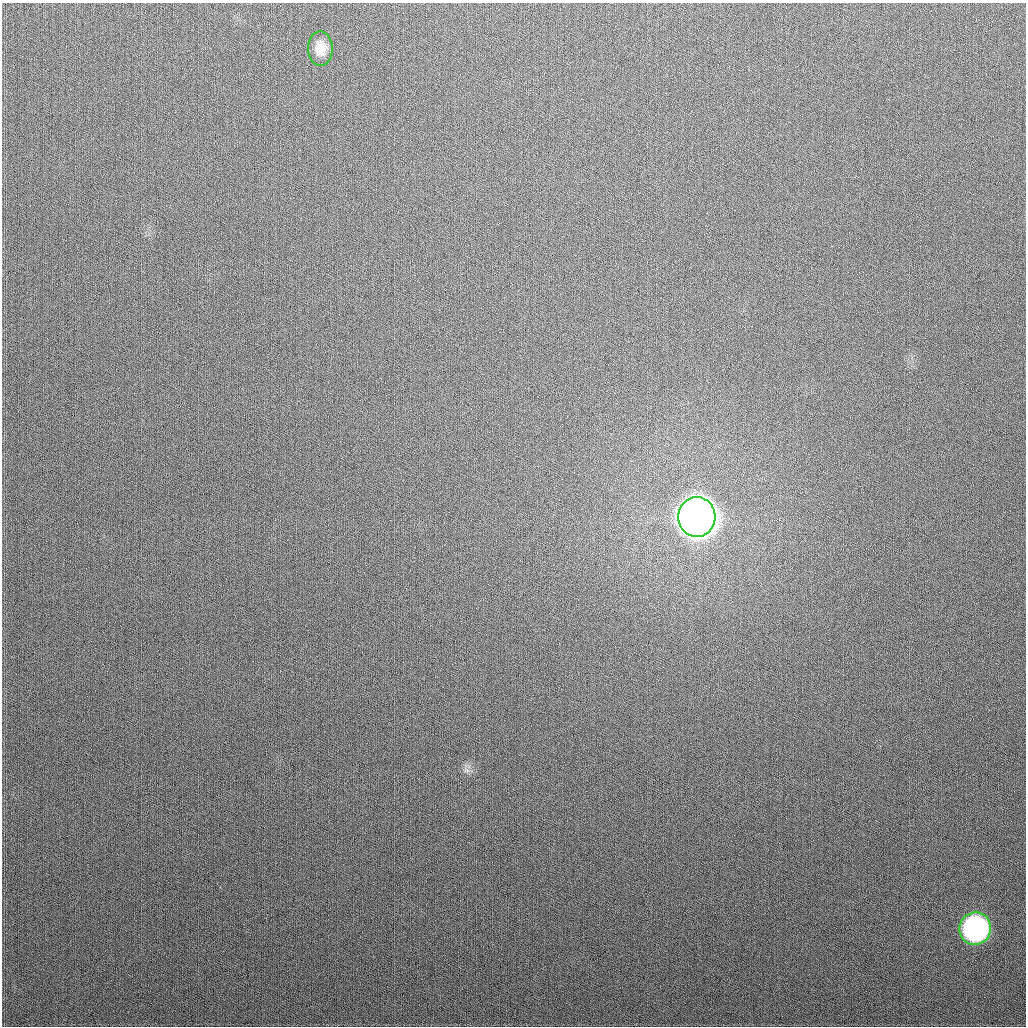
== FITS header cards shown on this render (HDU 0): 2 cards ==
NAXIS1  =                 1024
NAXIS2  =                 1024

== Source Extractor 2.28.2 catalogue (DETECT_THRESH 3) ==
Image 1024 x 1024 px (HDU 0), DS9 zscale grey, 1 PNG px = 1 image px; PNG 1028 x 1028 px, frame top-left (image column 1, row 1024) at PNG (2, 3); each listed source drawn as its Kron ellipse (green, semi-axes under 4 px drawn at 4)
Background 290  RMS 12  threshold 34.6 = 3 sigma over >= 5 px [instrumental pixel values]
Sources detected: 3; all 3 listed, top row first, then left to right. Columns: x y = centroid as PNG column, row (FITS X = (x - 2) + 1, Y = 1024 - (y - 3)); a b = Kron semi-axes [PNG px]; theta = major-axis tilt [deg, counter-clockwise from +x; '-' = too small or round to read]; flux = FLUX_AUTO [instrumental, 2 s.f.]
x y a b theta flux
320 48 17 12 -89 9.9e+03
697 517 20 18 -88 2.5e+06
975 929 16 15 - 2.0e+05